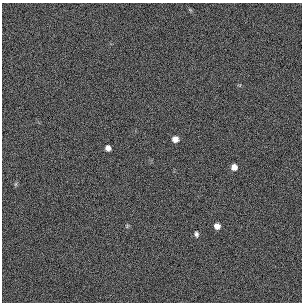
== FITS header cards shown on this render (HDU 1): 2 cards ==
NAXIS1  =                  300 / length of original image axis
NAXIS2  =                  300 / length of original image axis

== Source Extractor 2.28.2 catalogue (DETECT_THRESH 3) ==
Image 300 x 300 px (HDU 1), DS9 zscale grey, 1 PNG px = 1 image px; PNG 304 x 304 px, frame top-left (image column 1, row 300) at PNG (2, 3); no overlay
Background 384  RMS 67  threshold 200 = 3 sigma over >= 5 px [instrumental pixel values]
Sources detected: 7; all 7 listed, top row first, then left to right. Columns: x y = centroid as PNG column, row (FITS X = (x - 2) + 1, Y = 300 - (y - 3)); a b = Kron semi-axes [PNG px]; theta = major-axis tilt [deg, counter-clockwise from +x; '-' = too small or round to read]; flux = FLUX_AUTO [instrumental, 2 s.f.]
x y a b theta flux
175 139 6 6 - 32000
108 148 5 5 - 23000
234 167 6 6 - 28000
16 184 6 4 89 6600
127 226 5 4 - 5300
217 226 6 5 - 26000
196 234 6 5 - 11000